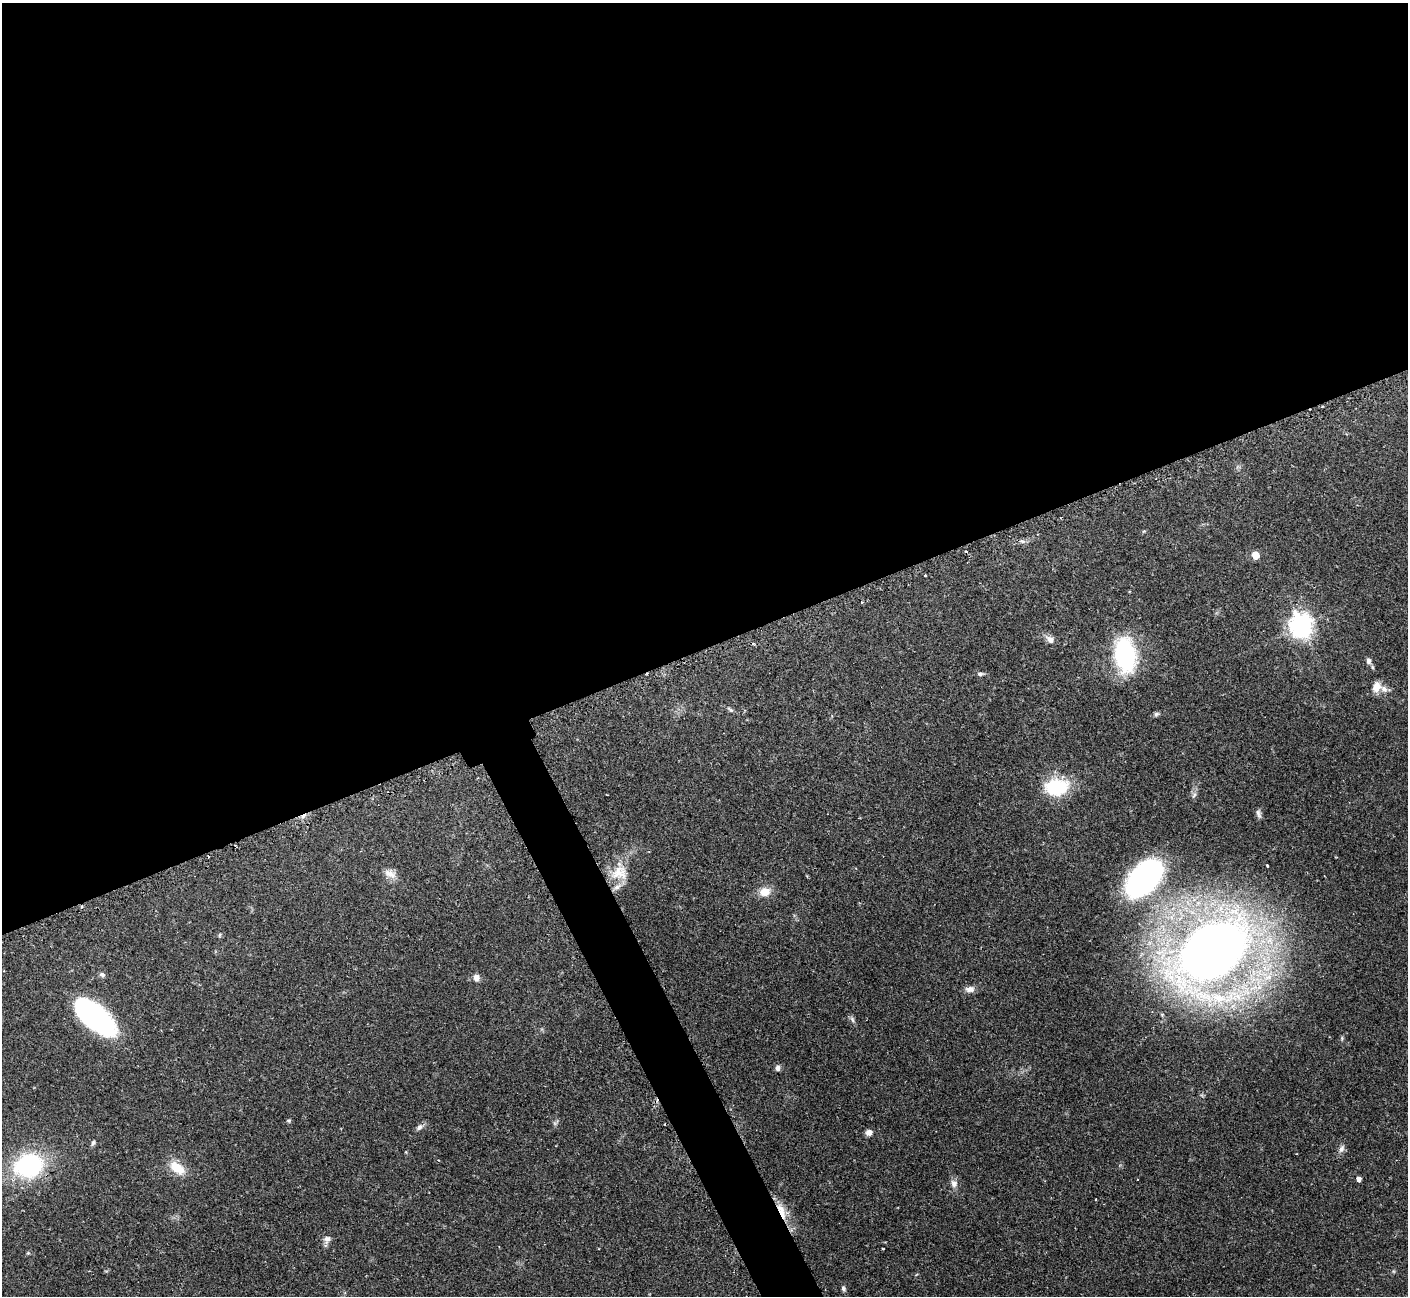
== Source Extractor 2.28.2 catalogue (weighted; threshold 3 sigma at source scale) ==
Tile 2 of 4 x 4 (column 2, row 1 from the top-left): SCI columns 1424-2829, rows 4056-5349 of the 5652 x 5640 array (HDU 1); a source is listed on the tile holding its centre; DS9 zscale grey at full resolution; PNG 1410 x 1298 px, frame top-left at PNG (2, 3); no overlay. Shown black and unused: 52% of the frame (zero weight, under 2 of 3 exposures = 2% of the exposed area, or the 3 px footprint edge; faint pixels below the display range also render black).
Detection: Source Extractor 2.28.2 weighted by HDU 2 'WHT'; one run over the whole footprint, this tile lists its part. Background 0.135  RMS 0.005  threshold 0.0227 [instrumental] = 3 sigma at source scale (4.5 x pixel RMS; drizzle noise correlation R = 1.50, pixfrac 1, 0.05/0.05 arcsec/px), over >= 5 px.
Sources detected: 49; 4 cosmic-ray / hot-pixel residue — not listed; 3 inside a brighter listed object's ellipse — not listed separately; the other 42 listed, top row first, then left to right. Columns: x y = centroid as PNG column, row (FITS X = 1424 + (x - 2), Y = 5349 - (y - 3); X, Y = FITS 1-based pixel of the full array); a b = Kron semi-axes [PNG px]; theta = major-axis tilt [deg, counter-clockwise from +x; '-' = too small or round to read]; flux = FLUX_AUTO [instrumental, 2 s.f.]
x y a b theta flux
1022 541 8 4 7 1.3
1255 555 5 5 - 11
925 575 3 2 - 0.56
862 602 3 3 - 0.58
1301 625 8 7 - 420
1050 639 9 7 -33 3.4
1125 655 30 18 -80 61
1368 661 10 7 -82 2
980 674 7 5 -7 1.2
1376 687 13 10 65 5.1
730 709 11 4 -36 1
1156 714 7 6 - 1.1
1056 787 14 10 6 48
1194 795 9 4 55 1.2
1259 814 12 6 -72 1.6
1267 865 3 2 - 0.45
619 873 24 20 8 11
390 874 18 9 -25 4
1144 878 34 19 48 160
765 892 12 10 13 6.3
220 935 6 4 87 0.61
1212 951 57 37 36 620
102 975 8 6 -5 1.2
476 977 8 7 - 2.5
970 989 13 8 3 2.7
1233 997 48 22 21 48
95 1017 43 20 -42 94
852 1019 9 5 -70 1.3
1342 1038 6 4 73 0.68
778 1068 7 6 - 1.6
288 1120 5 5 - 0.76
419 1127 11 7 38 1.7
869 1132 7 7 - 2.2
93 1143 7 5 56 1.1
1341 1149 12 6 62 2.1
28 1166 29 23 17 60
177 1168 23 12 -38 9.7
1358 1179 4 4 - 2.4
954 1184 10 9 - 2.8
782 1213 16 7 -70 6.9
327 1239 11 8 76 2.4
843 1289 8 5 -72 1.2
Overlapping masked pixels (flux is a lower limit): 1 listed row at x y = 782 1213